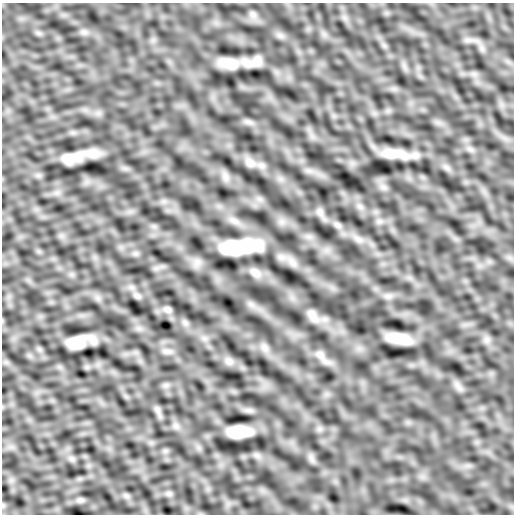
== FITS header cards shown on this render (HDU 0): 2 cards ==
NAXIS1  =                  512
NAXIS2  =                  512

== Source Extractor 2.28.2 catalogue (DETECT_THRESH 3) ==
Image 512 x 512 px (HDU 0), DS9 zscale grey, 1 PNG px = 1 image px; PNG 516 x 516 px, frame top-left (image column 1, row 512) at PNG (2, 3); no overlay
Background -8.36e-05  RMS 0.0028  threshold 0.00847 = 3 sigma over >= 5 px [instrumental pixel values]
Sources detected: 22; all 22 listed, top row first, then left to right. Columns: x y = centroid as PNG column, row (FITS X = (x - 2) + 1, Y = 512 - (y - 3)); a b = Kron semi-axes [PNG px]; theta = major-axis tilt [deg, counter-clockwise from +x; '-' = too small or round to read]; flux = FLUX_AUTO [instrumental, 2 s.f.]
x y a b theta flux
253 14 11 7 -51 0.98
257 61 13 10 71 1.5
229 63 20 10 -14 3.3
394 154 23 7 -7 3.7
71 158 21 8 15 3.3
250 163 15 11 -32 1.5
320 212 11 8 -62 0.93
337 225 10 6 -27 0.66
237 247 33 13 6 9.9
255 273 16 10 -32 1.5
137 296 10 7 -28 0.61
167 309 11 7 -8 0.69
312 316 20 10 -60 1.6
399 338 22 8 -10 4.1
77 342 18 11 16 3.6
264 348 12 7 -54 1.1
167 351 12 5 -5 0.76
320 355 14 9 -48 1.4
229 361 11 9 -44 1
157 410 10 6 -70 0.7
240 432 23 10 1 4.2
80 500 8 5 11 0.47